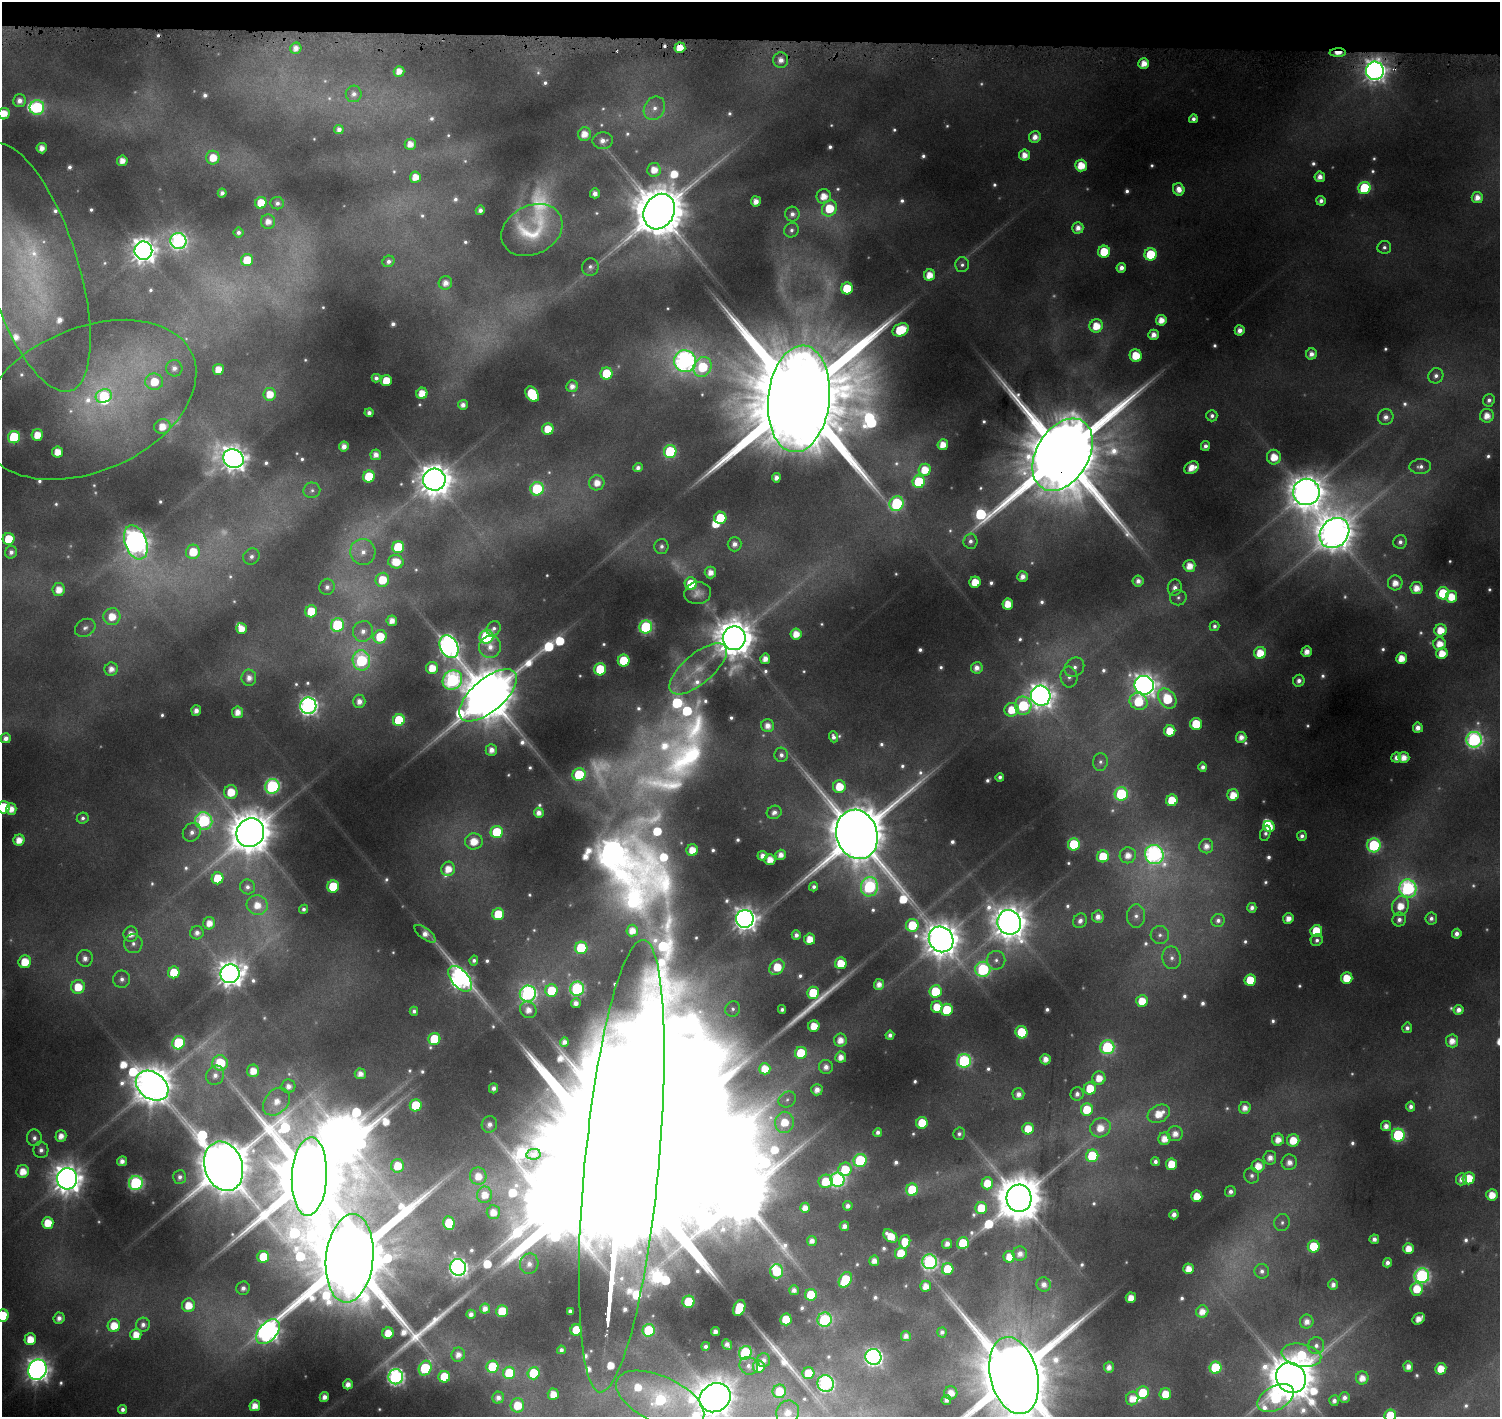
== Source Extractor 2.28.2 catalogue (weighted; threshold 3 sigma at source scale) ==
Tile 2 of 3 x 3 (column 2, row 1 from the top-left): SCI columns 1500-2997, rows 3064-4478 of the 4509 x 4799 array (HDU 1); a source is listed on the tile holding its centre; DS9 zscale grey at full resolution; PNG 1502 x 1419 px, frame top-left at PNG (2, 2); each listed source drawn as its Kron ellipse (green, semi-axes under 4 px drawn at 4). Shown black and unused: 3% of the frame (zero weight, under 4 of 8 exposures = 2% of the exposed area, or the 3 px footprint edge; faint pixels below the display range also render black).
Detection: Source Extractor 2.28.2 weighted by HDU 2 'WHT'; one run over the whole footprint, this tile lists its part. Background 0.0767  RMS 0.0096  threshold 0.0393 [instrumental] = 3 sigma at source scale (4.09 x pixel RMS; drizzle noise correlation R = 1.36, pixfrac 0.8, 0.0396/0.0396 arcsec/px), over >= 5 px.
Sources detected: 742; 73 too faint to see at this stretch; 9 inside a brighter object's white glare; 4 cosmic-ray / hot-pixel residue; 3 long thin detections or spike segments (spike, bleed or trail) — neither listed nor drawn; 13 inside a brighter listed object's ellipse — not listed separately; of the other 640, all 500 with FLUX_AUTO >= 4.06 (the completeness limit of this list) listed and drawn (140 fainter detections not listed), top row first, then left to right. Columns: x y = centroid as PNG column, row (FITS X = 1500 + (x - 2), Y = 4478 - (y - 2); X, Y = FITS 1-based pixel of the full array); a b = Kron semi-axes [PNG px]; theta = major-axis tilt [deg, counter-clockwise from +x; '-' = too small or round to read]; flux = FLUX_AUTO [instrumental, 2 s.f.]
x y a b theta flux
296 48 6 5 - 8.4
680 48 5 5 - 23
1338 53 8 4 2 16
781 60 8 7 - 9.8
1144 64 5 5 - 16
399 71 5 5 - 13
1375 71 9 9 - 940
354 94 8 8 - 6.4
19 101 6 6 - 8.3
37 107 7 7 - 150
654 108 12 10 58 11
4 114 6 5 - 19
1193 119 4 4 - 5.1
339 129 5 4 - 6.2
584 134 7 6 - 16
1035 137 6 5 - 11
603 141 10 8 4 9.2
410 144 5 5 - 13
42 148 5 5 - 11
1024 155 5 5 - 13
213 158 7 6 - 21
122 161 5 5 - 13
1081 165 6 6 - 25
654 170 7 7 - 16
415 177 5 5 - 16
1320 177 5 5 - 10
1364 188 6 6 - 100
1179 189 6 5 - 12
222 193 4 4 - 5.7
595 193 5 5 - 8.1
824 196 7 7 - 17
1477 197 5 5 - 12
756 201 5 5 - 11
1321 201 5 4 - 6
261 203 6 5 - 29
277 203 7 6 - 5
829 208 8 7 - 44
480 210 5 4 - 5.6
659 212 18 15 62 7400
792 214 7 7 - 6.3
268 222 7 7 - 11
1078 228 6 5 - 9.9
532 230 32 24 27 70
791 230 7 7 - 4.2
238 232 5 5 - 4.2
178 241 8 8 - 320
1384 247 7 6 - 4.4
143 251 9 9 - 1300
1104 252 6 6 - 43
1151 254 6 6 - 56
247 260 6 6 - 35
388 261 6 5 - 5.3
962 265 7 7 - 4.2
590 267 9 8 - 4.7
32 268 129 45 -73 240
1121 268 5 5 - 8.2
930 275 6 5 - 19
445 283 7 6 - 11
847 288 6 6 - 55
1161 320 5 5 - 16
1096 326 7 6 - 26
901 330 8 6 26 60
1240 330 5 5 - 9.3
1153 335 5 5 - 10
1311 354 5 5 - 8.2
1136 356 6 6 - 33
685 361 11 10 - 500
702 367 10 8 61 70
174 368 8 8 - 7.5
218 369 5 5 - 18
606 373 6 6 - 48
1436 376 8 7 - 5.8
376 378 4 4 - 5.2
386 381 5 5 - 33
154 382 9 8 - 31
572 386 6 5 - 9.4
422 393 5 5 - 20
270 394 6 6 - 20
532 394 8 6 -55 77
104 396 8 6 19 58
799 399 53 30 84 52000
88 400 114 72 24 260
1489 400 6 6 - 4.9
463 405 5 5 - 7.4
369 413 4 4 - 6.3
1212 416 6 5 - 4.7
1487 416 7 7 - 15
1386 417 8 7 - 8
162 427 8 7 - 17
548 429 6 5 - 25
37 435 6 5 - 21
14 437 6 6 - 99
943 445 5 5 - 17
344 446 5 5 - 10
1205 446 5 4 - 5.7
670 451 6 6 - 110
58 452 5 5 - 18
376 455 5 5 - 9.6
1063 455 39 26 59 28000
1274 457 7 7 - 24
233 459 10 9 - 1400
1420 467 10 7 3 6.4
638 468 5 4 - 6
1191 468 7 6 - 17
925 470 6 6 - 23
369 477 6 6 - 50
776 478 5 4 - 7.9
434 480 11 11 - 2600
919 482 6 6 - 91
597 483 7 7 - 15
537 489 7 6 - 98
312 490 8 8 - 4.4
1306 492 13 13 - 3000
897 504 7 7 - 160
720 518 6 6 - 52
1334 533 16 13 49 3400
9 539 6 6 - 36
970 541 7 7 - 5.5
136 542 18 10 -70 1000
1400 542 7 6 - 5.8
734 544 7 7 - 8.2
398 547 6 6 - 75
661 547 7 7 - 4.8
11 552 6 6 - 6.4
193 552 7 7 - 37
363 552 13 12 - 15
251 556 9 7 46 5.4
396 562 8 6 -12 29
1189 566 6 6 - 17
710 572 6 6 - 12
1022 576 5 5 - 9.4
382 580 7 6 - 33
1138 581 5 5 - 7.7
975 582 6 5 - 28
1395 583 7 7 - 15
691 584 6 6 - 36
327 587 8 7 - 5.8
1175 588 8 7 - 7.8
1416 588 6 6 - 16
59 590 6 6 - 16
698 593 13 11 9 9.9
1443 593 6 6 - 55
1451 597 6 5 - 26
1178 598 8 7 - 4.3
1008 604 5 5 - 22
311 611 6 6 - 45
112 617 8 8 - 25
392 621 5 5 - 12
337 625 7 6 - 120
1214 626 5 4 - 4.2
646 627 6 6 - 170
85 628 11 8 30 6.1
241 628 5 5 - 16
494 628 8 6 46 5
1440 630 6 6 - 24
363 631 10 10 - 10
796 634 5 5 - 18
380 637 7 6 - 43
487 637 7 6 - 190
734 638 12 11 - 3500
1440 644 6 6 - 18
449 647 12 8 -63 680
490 647 11 11 - 15
1307 652 5 5 - 12
1260 653 6 6 - 27
1442 653 5 5 - 23
1401 658 5 5 - 20
765 659 5 5 - 12
361 660 10 8 -80 150
624 660 6 6 - 53
1074 667 10 9 - 7.5
432 668 6 6 - 23
977 668 6 5 - 9.6
111 669 7 6 - 11
600 669 6 6 - 69
698 669 35 15 40 36
1069 677 10 8 -83 6.5
249 678 8 7 - 10
452 680 10 9 - 310
1299 681 6 5 - 6.7
1144 685 10 9 - 1000
488 695 35 16 41 8700
1041 696 10 9 - 1300
1167 699 11 8 -52 67
359 701 6 6 - 9.7
1138 702 9 8 - 51
308 706 8 8 - 540
1023 706 9 8 - 94
1012 710 7 6 - 30
196 711 5 5 - 8.9
237 712 6 5 - 13
399 720 6 6 - 76
1196 724 6 6 - 53
768 726 6 6 - 11
1418 728 5 5 - 10
1170 731 5 5 - 28
833 737 5 4 - 5.3
1241 737 5 5 - 11
6 738 5 5 - 8.1
1474 740 8 7 - 310
491 750 6 5 - 11
781 755 7 7 - 5.4
1404 757 5 5 - 15
1396 758 5 5 - 7.5
1100 762 9 7 80 4.9
1203 767 5 4 - 5.7
579 775 6 6 - 75
1000 777 4 4 - 4.1
272 786 7 7 - 230
839 787 6 6 - 31
231 792 7 6 - 31
1121 794 7 6 - 120
1233 795 6 5 - 22
1172 800 6 5 - 36
3 807 6 6 - 67
11 809 5 5 - 13
774 812 7 6 - 6.5
539 813 5 5 - 9.7
83 818 6 5 - 4.2
204 821 9 8 - 240
1269 826 6 5 - 23
192 832 10 8 50 8.6
497 832 6 6 - 63
250 833 15 13 56 4700
1265 833 8 5 71 4.1
857 834 25 20 -73 12000
1302 836 5 4 - 5.4
19 840 5 5 - 17
474 841 9 8 - 25
1074 844 6 6 - 87
1374 845 7 7 - 160
1206 846 7 7 - 11
692 850 6 5 - 20
781 855 5 5 - 11
1128 855 8 8 - 14
1154 855 10 9 - 420
762 856 5 5 - 9.3
1103 856 6 6 - 49
770 860 5 5 - 16
448 869 7 7 - 19
218 878 6 6 - 43
333 886 6 6 - 67
247 887 8 7 - 5.7
814 887 4 4 - 4.3
869 887 10 8 81 180
1408 888 9 8 - 310
257 905 10 10 - 19
1400 906 10 8 69 24
1252 908 5 4 - 6.4
304 909 4 4 - 4.1
498 914 6 6 - 52
1136 916 11 9 86 8.2
1098 917 6 6 - 9.3
1288 918 5 5 - 13
1431 918 6 6 - 5.3
745 919 9 9 - 1100
1218 920 7 6 - 5.3
1399 920 7 6 - 7.1
1080 921 7 6 - 6.6
1009 922 12 11 - 2700
209 923 6 6 - 14
912 925 6 6 - 47
632 930 6 5 - 15
1316 931 6 6 - 49
197 933 7 6 - 6.8
131 934 7 7 - 12
425 934 12 5 -38 9.2
1457 934 5 4 - 7.3
796 935 5 4 - 6.7
1160 935 9 9 - 6.5
810 939 5 5 - 19
941 939 13 12 - 3100
1317 940 6 6 - 4.6
133 944 9 9 - 7
581 948 6 6 - 71
85 958 8 8 - 9.5
1172 958 11 9 -80 7.7
474 960 5 4 - 4.1
996 960 9 9 - 7.1
25 962 6 6 - 29
841 963 6 6 - 32
777 967 8 6 45 33
983 969 8 7 - 170
174 972 6 5 - 44
230 974 9 9 - 1600
1347 978 6 5 - 29
122 979 8 8 - 7
460 979 15 8 -50 650
1250 980 5 5 - 46
879 984 5 5 - 11
78 987 7 7 - 32
577 989 7 7 - 190
551 991 6 6 - 52
935 991 6 6 - 60
813 993 6 6 - 58
528 994 8 8 - 370
1142 1001 6 5 - 28
576 1003 5 5 - 8.5
937 1007 6 5 - 27
733 1009 8 7 - 4.2
782 1009 4 4 - 4.4
528 1010 9 7 -47 12
947 1010 6 6 - 63
1459 1010 5 5 - 9.2
414 1011 4 4 - 4.6
814 1026 5 5 - 24
1407 1028 5 5 - 5.5
1021 1032 6 6 - 56
890 1035 4 4 - 5.5
434 1039 6 6 - 66
840 1040 6 6 - 14
1452 1041 6 6 - 14
564 1042 5 4 - 7.6
179 1043 7 6 - 120
1107 1047 7 7 - 160
801 1053 6 6 - 49
841 1057 5 5 - 12
1045 1059 5 5 - 11
964 1061 7 7 - 190
220 1063 8 8 - 53
826 1067 7 7 - 8.9
765 1069 5 5 - 22
253 1071 6 6 - 19
360 1074 5 5 - 11
215 1075 10 8 67 9.4
1099 1078 6 6 - 19
152 1086 18 13 -36 4000
288 1086 7 7 - 8.7
493 1088 5 4 - 6.9
1090 1088 6 6 - 36
817 1090 5 5 - 11
1018 1094 6 6 - 8.5
1077 1094 7 6 - 6.4
787 1099 9 7 33 4.5
276 1102 16 11 48 21
416 1105 6 6 - 62
1411 1107 5 4 - 6.4
1245 1108 6 6 - 11
1087 1109 6 6 - 41
1159 1114 12 8 27 25
784 1122 10 9 - 31
922 1123 6 5 - 41
489 1124 8 7 - 7.7
1386 1126 5 5 - 11
1100 1128 11 9 30 22
1028 1129 6 5 - 26
878 1132 4 4 - 5.1
959 1134 6 5 - 4.7
1175 1134 7 7 - 12
1398 1135 6 6 - 140
61 1136 6 5 - 12
34 1138 8 7 - 6.1
1164 1139 6 6 - 16
1278 1140 6 6 - 15
1293 1140 6 6 - 29
41 1150 8 7 - 6.3
533 1154 7 5 10 4.3
1092 1156 6 6 - 73
1270 1158 7 6 - 11
122 1161 5 5 - 9
860 1161 7 6 - 130
1155 1162 4 4 - 5.3
1289 1162 8 7 - 11
1172 1164 5 5 - 32
224 1166 25 19 -72 8800
397 1166 7 6 - 30
622 1166 227 37 85 250000
1258 1166 6 6 - 20
845 1169 7 6 - 42
23 1171 6 6 - 21
309 1176 39 17 87 23000
478 1176 8 8 - 19
1252 1176 8 7 - 5.4
180 1177 7 6 - 5.4
1469 1178 6 6 - 33
67 1179 10 10 - 1900
1461 1179 6 5 - 9.2
837 1180 7 7 - 250
826 1181 7 6 - 34
136 1183 7 7 - 230
987 1183 6 6 - 31
912 1190 6 6 - 56
1230 1191 5 5 - 6
485 1195 8 7 - 18
1492 1195 5 5 - 21
1197 1196 6 5 - 28
1019 1198 14 12 -86 5600
848 1206 5 5 - 6.2
805 1208 5 5 - 12
981 1208 6 6 - 45
493 1212 7 6 - 15
1174 1215 5 4 - 8.1
48 1223 6 6 - 31
449 1223 6 6 - 50
1282 1223 8 8 - 4.6
844 1226 5 4 - 8.3
890 1236 8 5 -41 26
1374 1239 5 4 - 7.5
812 1241 5 5 - 8.6
905 1242 7 5 76 25
963 1243 6 6 - 47
947 1244 5 5 - 9.6
1314 1246 6 6 - 69
1408 1248 5 5 - 19
901 1253 6 5 - 34
1020 1254 7 7 - 10
263 1257 6 5 - 58
1009 1257 6 6 - 20
350 1258 44 23 84 29000
874 1261 5 5 - 11
929 1262 7 7 - 280
1387 1263 5 4 - 6.4
529 1264 10 9 - 10
458 1267 8 8 - 490
948 1269 6 5 - 50
1189 1269 5 5 - 17
777 1271 7 6 - 58
1262 1271 7 7 - 4.8
1422 1276 7 7 - 260
845 1280 8 6 59 73
1044 1284 7 7 - 9.5
1333 1285 5 5 - 7.4
926 1286 5 5 - 14
243 1288 7 6 - 7.2
1417 1289 6 6 - 33
794 1290 5 5 - 7.5
811 1295 6 6 - 46
1131 1298 5 5 - 17
689 1302 6 6 - 88
188 1305 7 6 - 24
739 1308 8 5 67 52
485 1309 5 5 - 9.9
502 1311 6 6 - 43
570 1311 4 4 - 4.7
1202 1311 6 6 - 14
471 1314 5 4 - 7.2
3 1316 6 6 - 61
59 1318 6 5 - 8.9
786 1319 6 5 - 42
1419 1319 7 5 38 15
825 1320 7 7 - 160
1307 1322 7 7 - 11
143 1325 7 7 - 6.8
114 1326 6 6 - 28
576 1330 6 5 - 46
649 1330 6 6 - 83
715 1331 4 4 - 8.3
268 1332 14 9 48 760
942 1332 5 4 - 5.3
388 1333 5 5 - 26
136 1334 5 5 - 20
906 1336 5 5 - 8.1
30 1339 6 5 - 26
727 1344 5 4 - 7.2
706 1346 4 4 - 4.6
1316 1346 8 8 - 6.7
561 1350 4 4 - 4.9
745 1353 7 6 - 160
458 1355 7 6 - 10
1301 1355 20 11 -11 82
873 1357 8 8 - 450
764 1360 7 6 - 6.2
749 1366 9 8 - 6.7
759 1366 6 6 - 23
1408 1366 5 5 - 10
493 1367 6 6 - 76
1109 1367 5 5 - 9.5
425 1368 7 6 - 110
1216 1368 6 6 - 92
1441 1369 5 5 - 24
37 1370 10 9 - 1100
509 1373 6 6 - 48
534 1373 6 6 - 61
808 1373 6 6 - 39
1014 1376 39 23 -76 21000
396 1377 7 7 - 380
444 1377 6 5 - 46
1291 1378 16 14 -48 5600
1362 1378 6 6 - 15
348 1384 5 5 - 11
826 1384 8 8 - 320
779 1391 7 6 - 34
951 1393 7 6 - 16
1143 1393 6 6 - 53
553 1394 5 5 - 19
1165 1394 6 5 - 28
324 1397 5 4 - 10
1344 1397 6 5 - 6.7
498 1398 6 6 - 7.4
715 1398 16 14 30 2800
1132 1398 7 6 - 16
1276 1398 20 12 28 130
660 1399 47 23 -25 240
946 1400 5 4 - 7
1334 1401 5 5 - 6.1
517 1405 7 7 - 34
255 1406 5 5 - 17
122 1409 4 4 - 5.3
788 1412 12 11 - 18
1390 1415 6 6 - 52
Overlapping masked pixels (flux is a lower limit): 4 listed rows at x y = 680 48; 1338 53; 1375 71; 1063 455
Isophote crosses this tile's border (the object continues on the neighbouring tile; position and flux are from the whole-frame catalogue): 9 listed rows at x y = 4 114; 32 268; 3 807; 622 1166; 3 1316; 1014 1376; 715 1398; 788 1412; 1390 1415